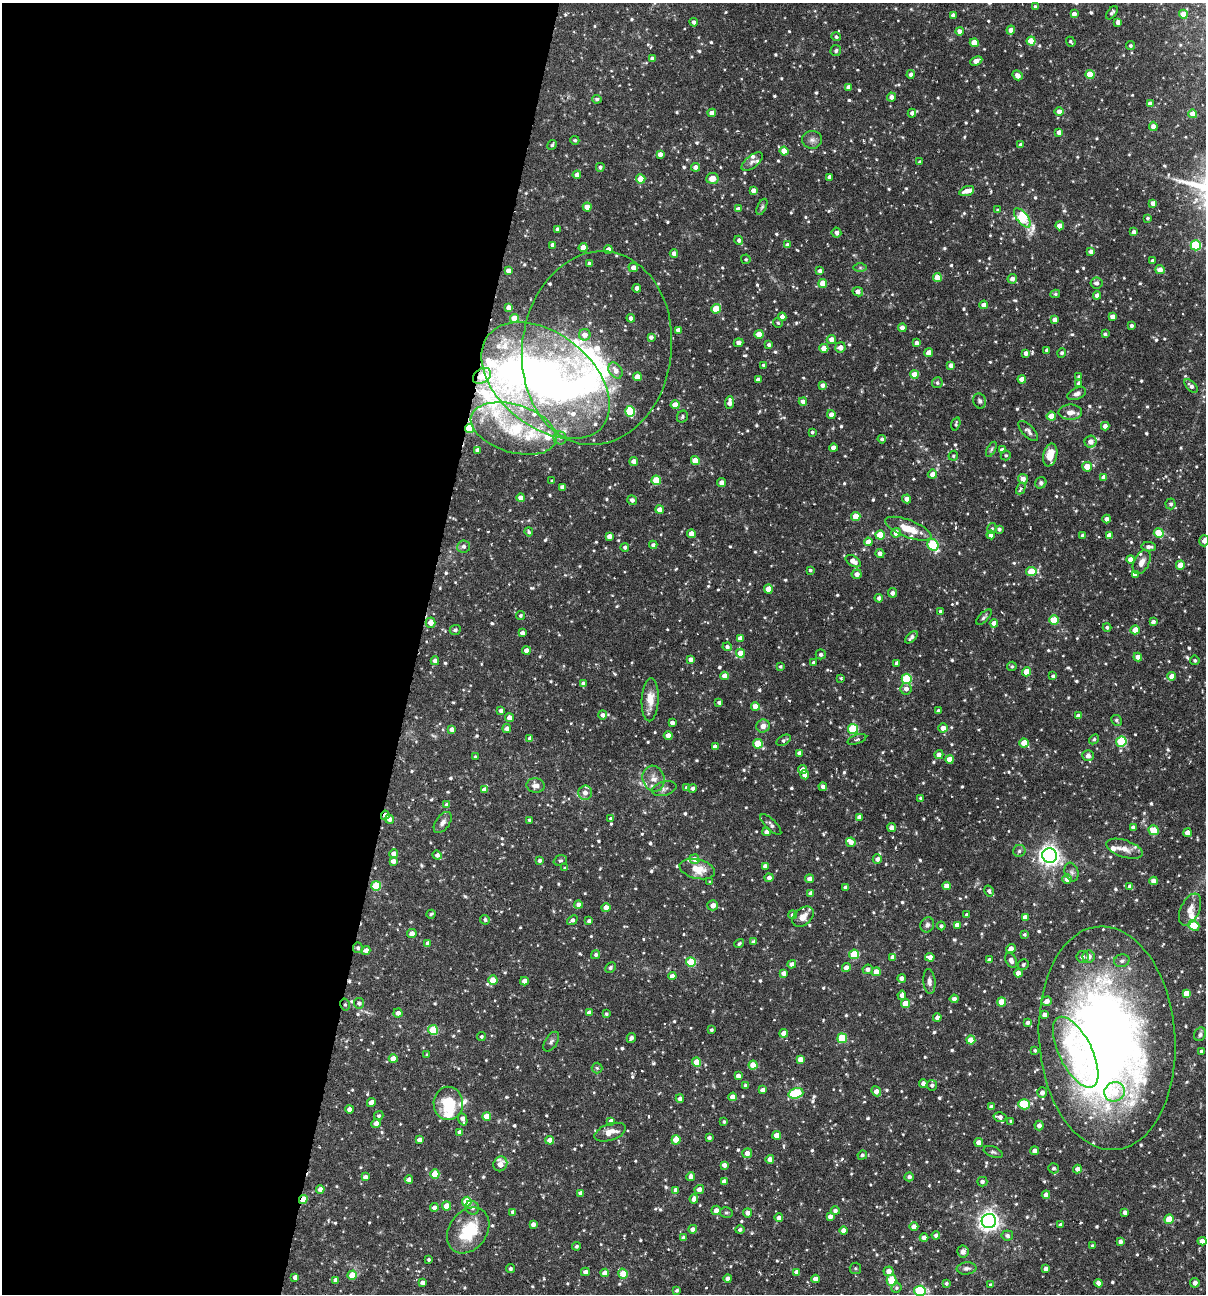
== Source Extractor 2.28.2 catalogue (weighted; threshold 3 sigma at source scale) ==
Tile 5 of 4 x 4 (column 1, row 2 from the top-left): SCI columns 249-1452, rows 2585-3876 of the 5187 x 5168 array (HDU 1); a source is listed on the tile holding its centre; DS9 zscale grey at full resolution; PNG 1208 x 1296 px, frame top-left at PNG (2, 3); each listed source drawn as its Kron ellipse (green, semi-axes under 4 px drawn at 4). Shown black and unused: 35% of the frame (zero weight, under 3 of 6 exposures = <1% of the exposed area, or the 3 px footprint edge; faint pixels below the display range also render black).
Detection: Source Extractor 2.28.2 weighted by HDU 2 'WHT'; one run over the whole footprint, this tile lists its part. Background 0.0752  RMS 0.0048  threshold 0.0198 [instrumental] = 3 sigma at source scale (4.09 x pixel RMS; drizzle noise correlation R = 1.36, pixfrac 0.8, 0.05/0.05 arcsec/px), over >= 5 px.
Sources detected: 883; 4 inside a brighter object's white glare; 3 cosmic-ray / hot-pixel residue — neither listed nor drawn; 28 inside a brighter listed object's ellipse — not listed separately; of the other 848, all 500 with FLUX_AUTO >= 0.73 (the completeness limit of this list) listed and drawn (348 fainter detections not listed), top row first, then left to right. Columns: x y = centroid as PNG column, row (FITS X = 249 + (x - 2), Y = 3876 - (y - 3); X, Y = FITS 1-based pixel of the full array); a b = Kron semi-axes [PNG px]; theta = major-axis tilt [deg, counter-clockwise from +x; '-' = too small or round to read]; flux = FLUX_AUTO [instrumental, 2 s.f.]
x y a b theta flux
1035 7 4 4 - 0.86
1112 13 7 4 53 1.1
1074 14 4 4 - 2.5
1183 14 4 4 - 5.3
953 15 4 4 - 1.6
694 22 4 4 - 1.4
1118 22 4 4 - 2
1011 30 4 4 - 3.6
959 31 4 4 - 2.1
836 37 5 4 - 1
1031 41 4 4 - 11
1071 42 5 3 - 0.84
974 43 4 4 - 6.8
1130 46 4 4 - 0.91
836 50 6 5 - 0.86
652 59 4 4 - 2.3
976 61 6 4 25 3.1
911 74 4 4 - 1.8
1017 75 5 4 - 2.2
1090 75 4 4 - 12
848 87 4 4 - 2.2
891 97 4 4 - 2
597 99 4 4 - 1.1
1150 104 4 4 - 2.8
1059 112 4 4 - 2.8
712 113 4 4 - 3.2
912 113 4 4 - 1.8
1193 114 4 4 - 4.9
1153 126 4 4 - 2.6
1059 132 4 4 - 2.5
575 140 4 4 - 0.81
812 140 10 9 - 2
552 145 5 4 - 0.91
1021 145 4 4 - 1.3
784 151 4 4 - 6.3
660 154 4 4 - 2.4
752 162 12 6 38 1.9
919 162 3 3 - 0.76
600 167 4 4 - 1.1
695 167 4 4 - 3
577 175 4 4 - 2.5
829 177 4 3 - 1.5
712 178 6 5 - 4.6
641 179 4 4 - 10
753 190 4 4 - 2.5
967 191 8 4 19 2.9
1153 203 4 4 - 2.5
587 207 4 4 - 5.4
762 207 8 4 65 0.91
738 209 4 4 - 1.8
998 210 4 4 - 0.83
1022 218 11 5 -52 35
1147 218 4 4 - 0.8
1060 226 4 4 - 5
557 229 4 3 - 0.99
1134 232 4 3 - 1.7
836 233 5 5 - 2
739 240 4 4 - 1.3
553 245 4 4 - 2.1
788 245 4 4 - 2.3
1196 245 5 5 - 28
583 248 4 4 - 6.2
608 249 4 4 - 2.9
1090 252 4 4 - 1.8
674 253 4 4 - 2.9
746 259 5 4 - 0.77
1152 260 3 3 - 0.89
589 263 4 3 - 1.2
633 267 5 4 - 2.7
860 268 7 4 0 0.77
508 270 4 4 - 2.4
1160 270 5 4 - 3.1
820 271 4 4 - 1.5
937 277 4 4 - 5.4
1012 279 5 4 - 2.1
1096 283 6 5 - 1.9
823 284 4 4 - 9.2
637 288 4 4 - 3
858 292 5 4 - 2.7
1055 294 5 4 - 0.76
1097 295 4 4 - 2.4
984 305 4 4 - 3.2
509 308 4 4 - 3.1
716 309 5 4 - 13
1112 316 4 4 - 2.8
782 317 4 4 - 2.2
514 318 4 4 - 8.1
631 318 4 4 - 2.4
1054 320 4 4 - 2.3
778 323 5 4 - 0.76
1131 326 3 3 - 1
902 328 4 4 - 2.4
678 330 4 4 - 2.4
759 334 4 4 - 5.5
1105 334 4 3 - 0.94
585 335 6 5 - 3.4
651 337 4 4 - 1.5
831 339 4 4 - 2.8
738 343 5 4 - 2.4
916 343 4 4 - 1.5
769 345 4 3 - 1.1
840 347 5 5 - 3
597 348 97 75 83 91
824 348 4 4 - 5.8
1047 350 4 4 - 1.5
929 353 4 4 - 3.4
1026 353 4 4 - 2
1062 353 5 4 - 1.1
763 365 4 3 - 0.97
951 365 4 4 - 2.8
615 371 8 6 -56 3.8
914 374 4 4 - 6.6
482 376 10 7 34 2.4
637 377 4 4 - 6.3
1079 377 4 4 - 1.3
1022 379 4 4 - 4.3
758 380 4 4 - 2.3
546 381 73 46 -39 210
937 383 5 5 - 1
1079 383 4 3 - 1.5
823 385 4 4 - 1.9
1191 386 8 4 -45 1.6
1077 394 10 5 25 1.8
980 401 8 6 -72 1.1
729 402 6 4 86 3
803 402 4 4 - 2.4
675 405 4 4 - 6.5
630 411 5 5 - 22
1070 412 12 7 0 2.9
831 415 4 4 - 2.7
1051 416 4 4 - 5.7
682 417 6 5 - 0.9
956 424 7 4 73 0.81
1105 426 4 4 - 2.4
514 428 44 24 -17 27
469 429 4 4 - 20
1028 431 13 6 -46 1.6
812 432 3 3 - 0.78
560 438 6 6 - 1.2
882 439 4 4 - 1.3
1090 442 6 6 - 3.2
833 448 4 4 - 2.5
991 449 8 4 61 0.73
478 450 4 4 - 2.2
1002 450 4 4 - 3
1006 455 5 5 - 0.82
1050 455 11 7 78 6.9
953 456 5 4 - 0.75
634 461 4 4 - 3.8
695 461 4 4 - 8.1
1087 467 5 4 - 6.4
932 474 4 4 - 2.6
1104 477 4 4 - 3.2
1023 479 5 5 - 3
656 480 4 4 - 13
552 481 3 3 - 0.82
722 482 4 4 - 2.7
1041 483 6 5 - 1.1
562 487 4 4 - 2.5
1021 489 6 4 61 1
521 498 4 4 - 4.5
907 499 4 4 - 2.5
632 500 5 4 - 1.7
1171 504 5 5 - 1.1
660 509 4 4 - 3.3
856 517 4 4 - 10
1107 519 4 4 - 2.4
992 528 5 4 - 0.84
908 529 24 8 -21 9.6
999 529 4 4 - 1.2
529 532 4 3 - 0.82
896 533 5 5 - 4.2
1159 533 5 4 - 14
691 534 4 4 - 4.3
880 535 4 4 - 13
991 535 4 4 - 2.2
1083 535 4 4 - 1.7
1109 535 4 4 - 2.6
609 536 4 4 - 3
1204 541 5 5 - 2.5
868 542 4 4 - 4.4
653 545 4 4 - 1.4
933 545 6 5 - 29
464 546 6 6 - 1.5
625 547 4 4 - 1.3
1149 547 7 4 -5 1.9
880 553 4 4 - 2.6
1131 559 4 4 - 2.9
853 561 8 5 -31 4
1142 562 13 7 62 3.1
1180 565 4 4 - 6.5
810 570 4 4 - 0.78
1031 571 5 4 - 12
857 574 5 5 - 2.6
1135 574 4 4 - 2.6
768 589 4 4 - 5.4
892 593 4 4 - 1.7
879 598 4 4 - 2.1
940 611 3 3 - 1.1
520 615 5 4 - 0.9
984 617 10 4 45 0.99
1054 620 5 4 - 12
1153 622 4 4 - 1.6
431 623 5 5 - 4.6
994 623 4 4 - 3.4
1107 627 4 4 - 1.1
455 630 5 4 - 1.2
1135 630 4 4 - 5.5
522 633 4 4 - 2.1
911 637 8 4 45 1.7
740 638 4 4 - 2.4
727 647 4 4 - 1.4
526 651 4 4 - 3.7
740 653 4 4 - 8.4
821 654 5 5 - 1.4
1138 657 4 4 - 2.9
690 659 4 4 - 2.3
1195 660 5 4 - 0.92
435 661 4 4 - 2.9
814 663 4 4 - 2.2
897 663 4 4 - 2
1012 666 5 4 - 0.79
780 667 4 3 - 0.76
1026 672 4 4 - 8.5
724 676 4 4 - 3.8
1053 676 4 3 - 1.1
1172 676 4 4 - 3.6
841 678 3 3 - 0.74
907 679 5 5 - 28
583 684 4 4 - 2.4
906 689 5 5 - 2.4
650 700 21 8 87 6
719 703 3 3 - 1.2
755 706 4 4 - 5.5
501 711 4 4 - 2.1
938 711 4 3 - 1.3
603 715 4 4 - 1.9
1078 716 4 4 - 2.5
509 718 4 4 - 4
1116 720 5 5 - 0.98
672 723 4 4 - 2.1
763 726 7 6 - 3
943 728 5 4 - 3.3
452 729 4 4 - 2.9
507 729 4 4 - 2.2
853 729 5 5 - 27
668 736 4 4 - 4.5
530 738 4 4 - 2.6
857 739 10 4 19 1.2
1094 739 5 4 - 0.86
784 740 8 5 31 1.1
1121 742 5 5 - 27
1024 743 5 4 - 7.3
758 744 4 4 - 16
715 747 4 4 - 2.7
799 753 4 4 - 2
939 755 4 4 - 2.5
1088 756 6 5 - 2.9
475 757 4 3 - 0.87
950 759 4 4 - 6
802 770 4 4 - 4.2
805 775 4 4 - 2.3
653 779 13 11 -72 4
536 785 9 7 -6 2.7
823 787 4 4 - 1.8
687 788 4 4 - 2.3
693 788 4 4 - 1.3
664 789 12 7 15 1.7
484 790 4 4 - 2.4
585 793 7 6 - 3.5
920 798 3 3 - 0.84
447 805 4 4 - 2.6
385 815 4 3 - 2.7
860 817 4 4 - 3
611 818 4 4 - 1.2
389 819 5 4 - 2.4
529 820 3 3 - 0.82
443 822 12 7 55 2.1
771 825 13 5 -45 1.4
1133 827 4 4 - 1.8
892 828 4 4 - 2.5
1153 830 5 4 - 16
767 832 4 4 - 2.7
1187 833 4 4 - 3.7
851 842 5 4 - 2.4
1124 849 19 8 -18 4.4
1019 851 6 5 - 1.2
394 853 4 4 - 2.6
437 855 5 4 - 1.9
1050 856 7 7 - 270
694 859 5 5 - 3.4
877 859 4 4 - 1.9
560 860 7 5 19 0.81
393 861 4 4 - 2.6
539 861 4 4 - 1.3
765 866 4 4 - 2.2
565 868 4 3 - 0.78
697 869 18 9 -13 7.8
1072 872 9 7 -73 1.5
769 878 4 4 - 1.7
809 879 4 4 - 2.9
1067 879 5 5 - 2.6
1153 881 4 4 - 2.5
710 882 4 4 - 0.94
376 886 5 5 - 18
946 886 4 4 - 3.9
1130 887 4 4 - 2.5
845 888 4 4 - 2
989 891 6 4 -59 1.2
811 893 4 4 - 1.8
578 905 4 4 - 2.5
713 905 5 5 - 2.9
606 907 4 4 - 3.9
1190 909 17 9 65 3.8
431 914 4 3 - 0.77
792 915 4 4 - 1.6
967 915 3 3 - 0.99
803 917 12 8 43 3.9
1025 917 4 4 - 2.6
485 920 5 4 - 1.2
572 920 6 4 38 1.6
589 921 4 4 - 1.6
927 925 8 6 67 1.5
957 925 4 4 - 3
1194 925 5 5 - 12
941 926 4 4 - 1.1
412 933 5 4 - 2.8
1024 934 4 4 - 0.8
754 942 4 3 - 1.7
428 943 4 4 - 2.3
739 944 5 3 - 0.86
358 948 5 5 - 1.3
1011 948 5 4 - 2.5
366 950 4 4 - 2.8
854 954 5 4 - 17
596 955 4 4 - 1
892 957 4 4 - 1.8
930 957 4 4 - 2.9
1082 957 6 5 - 1.6
1089 957 6 6 - 3.2
989 960 4 3 - 1.4
1011 960 8 5 -62 2
1122 961 8 6 16 1.6
691 962 5 5 - 21
792 964 4 4 - 2.2
1023 965 5 5 - 0.98
610 967 6 4 47 0.83
846 968 4 4 - 3.3
868 969 5 4 - 2.2
876 972 4 4 - 4.9
784 973 4 4 - 2.4
1018 973 4 4 - 4.1
672 976 4 4 - 2.6
902 978 4 4 - 2.3
493 980 4 4 - 7.4
524 981 4 4 - 3.2
929 981 12 6 -85 1.9
1186 993 4 4 - 6.4
902 995 4 4 - 2.1
954 999 4 4 - 1.7
1047 1001 5 4 - 2.7
1002 1002 4 4 - 9.7
359 1003 5 5 - 1.4
345 1004 6 5 - 0.89
906 1004 4 4 - 8.1
398 1013 5 4 - 2.6
589 1013 4 4 - 2.5
606 1014 4 3 - 0.88
1044 1015 4 4 - 1.9
937 1018 4 4 - 1.7
1027 1022 4 4 - 1.3
433 1030 5 5 - 21
711 1030 3 3 - 0.85
784 1033 4 4 - 4.6
1200 1034 7 6 - 1.4
481 1036 4 4 - 0.84
631 1038 5 3 - 1.8
842 1038 5 5 - 19
1107 1038 112 68 -86 430
971 1040 4 4 - 8.5
551 1042 11 6 58 1.3
1035 1050 3 3 - 0.79
1201 1051 4 3 - 1.1
1076 1052 39 16 -63 28
427 1055 4 4 - 1
393 1059 4 4 - 4.8
800 1059 4 4 - 3.3
697 1062 4 4 - 8
753 1065 4 4 - 8.7
597 1068 5 5 - 0.8
738 1076 4 4 - 2.5
923 1083 4 4 - 2
745 1085 4 4 - 0.96
932 1085 5 5 - 1.3
762 1090 4 4 - 2.6
876 1091 5 4 - 2.7
1115 1092 10 9 - 7.8
796 1093 7 5 17 32
1042 1093 5 5 - 2.5
733 1097 4 4 - 4.8
680 1099 4 4 - 2.4
371 1102 4 4 - 3.6
448 1103 17 15 -88 16
1024 1104 6 5 - 24
991 1107 4 4 - 2.6
349 1109 4 4 - 2.2
379 1116 5 4 - 0.96
487 1116 4 4 - 8.5
1000 1117 6 4 -16 2.1
463 1119 7 4 -69 2.2
611 1121 4 4 - 2.5
1011 1121 3 3 - 0.91
724 1122 3 3 - 0.75
376 1123 5 4 - 2.7
1039 1126 5 4 - 2.2
460 1132 4 4 - 2.4
610 1132 16 8 19 4.9
777 1135 4 4 - 4.5
709 1138 4 3 - 1.3
419 1140 4 4 - 2.5
550 1140 4 4 - 4.3
676 1140 5 4 - 7.9
979 1143 4 4 - 4.1
1035 1151 4 4 - 2.5
993 1152 10 5 -21 1
747 1153 5 4 - 2.9
862 1155 5 4 - 1.2
770 1159 4 4 - 2.5
500 1164 7 6 - 5.2
724 1165 4 4 - 2.3
1054 1168 5 5 - 0.99
1077 1169 4 4 - 2.5
435 1174 4 4 - 9.7
365 1177 4 4 - 2
691 1177 4 4 - 2.9
909 1177 4 4 - 1.5
409 1180 4 4 - 3.3
724 1181 4 4 - 2.6
982 1182 5 5 - 1.5
320 1189 4 4 - 2.6
676 1190 4 4 - 2.4
699 1190 5 4 - 3
581 1193 4 4 - 2.7
1046 1195 4 4 - 3.6
303 1199 4 3 - 10
694 1199 4 4 - 2.6
467 1202 5 5 - 15
447 1206 4 4 - 7.4
434 1207 4 4 - 2.5
472 1208 7 6 - 1.8
716 1210 5 4 - 2.6
835 1211 4 4 - 1.6
513 1212 4 4 - 1.8
1125 1212 4 4 - 1.8
726 1213 6 5 - 0.84
747 1213 4 4 - 2.1
830 1217 4 4 - 2.8
779 1218 4 4 - 2.1
1169 1219 5 4 - 7.8
989 1221 7 7 - 240
533 1224 4 4 - 2
1061 1225 4 4 - 1.7
914 1227 4 4 - 3.8
693 1229 4 4 - 2.5
468 1230 25 19 54 21
740 1230 5 4 - 1.3
844 1230 4 4 - 2.8
936 1235 4 4 - 1.6
1007 1235 5 5 - 1.5
683 1238 4 4 - 1.6
924 1238 4 4 - 2.2
1120 1241 4 4 - 1.5
1202 1241 4 4 - 3
576 1246 4 4 - 1.2
1092 1246 3 3 - 0.93
963 1252 6 5 - 1.8
428 1260 3 3 - 0.84
855 1268 6 5 - 0.81
966 1268 10 6 6 1.6
510 1269 4 4 - 1.1
1046 1269 4 4 - 2.8
889 1271 5 5 - 2.9
585 1272 4 4 - 2.4
796 1272 4 4 - 2.3
605 1273 4 4 - 3.1
623 1274 5 4 - 10
352 1275 5 4 - 10
295 1277 4 4 - 2.6
728 1279 4 4 - 2.8
816 1279 4 4 - 2.9
336 1280 4 4 - 2.4
892 1280 5 5 - 16
422 1283 4 4 - 2.4
946 1283 4 3 - 0.94
1099 1283 4 4 - 3.1
1195 1283 5 4 - 2.1
991 1285 4 3 - 1.2
896 1288 5 4 - 0.83
677 1290 4 3 - 0.82
920 1291 5 5 - 42
Overlapping masked pixels (flux is a lower limit): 6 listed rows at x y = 482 376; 469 429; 385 815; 358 948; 345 1004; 303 1199
Isophote crosses this tile's border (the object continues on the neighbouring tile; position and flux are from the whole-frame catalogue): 3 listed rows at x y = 1204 541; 1107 1038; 920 1291